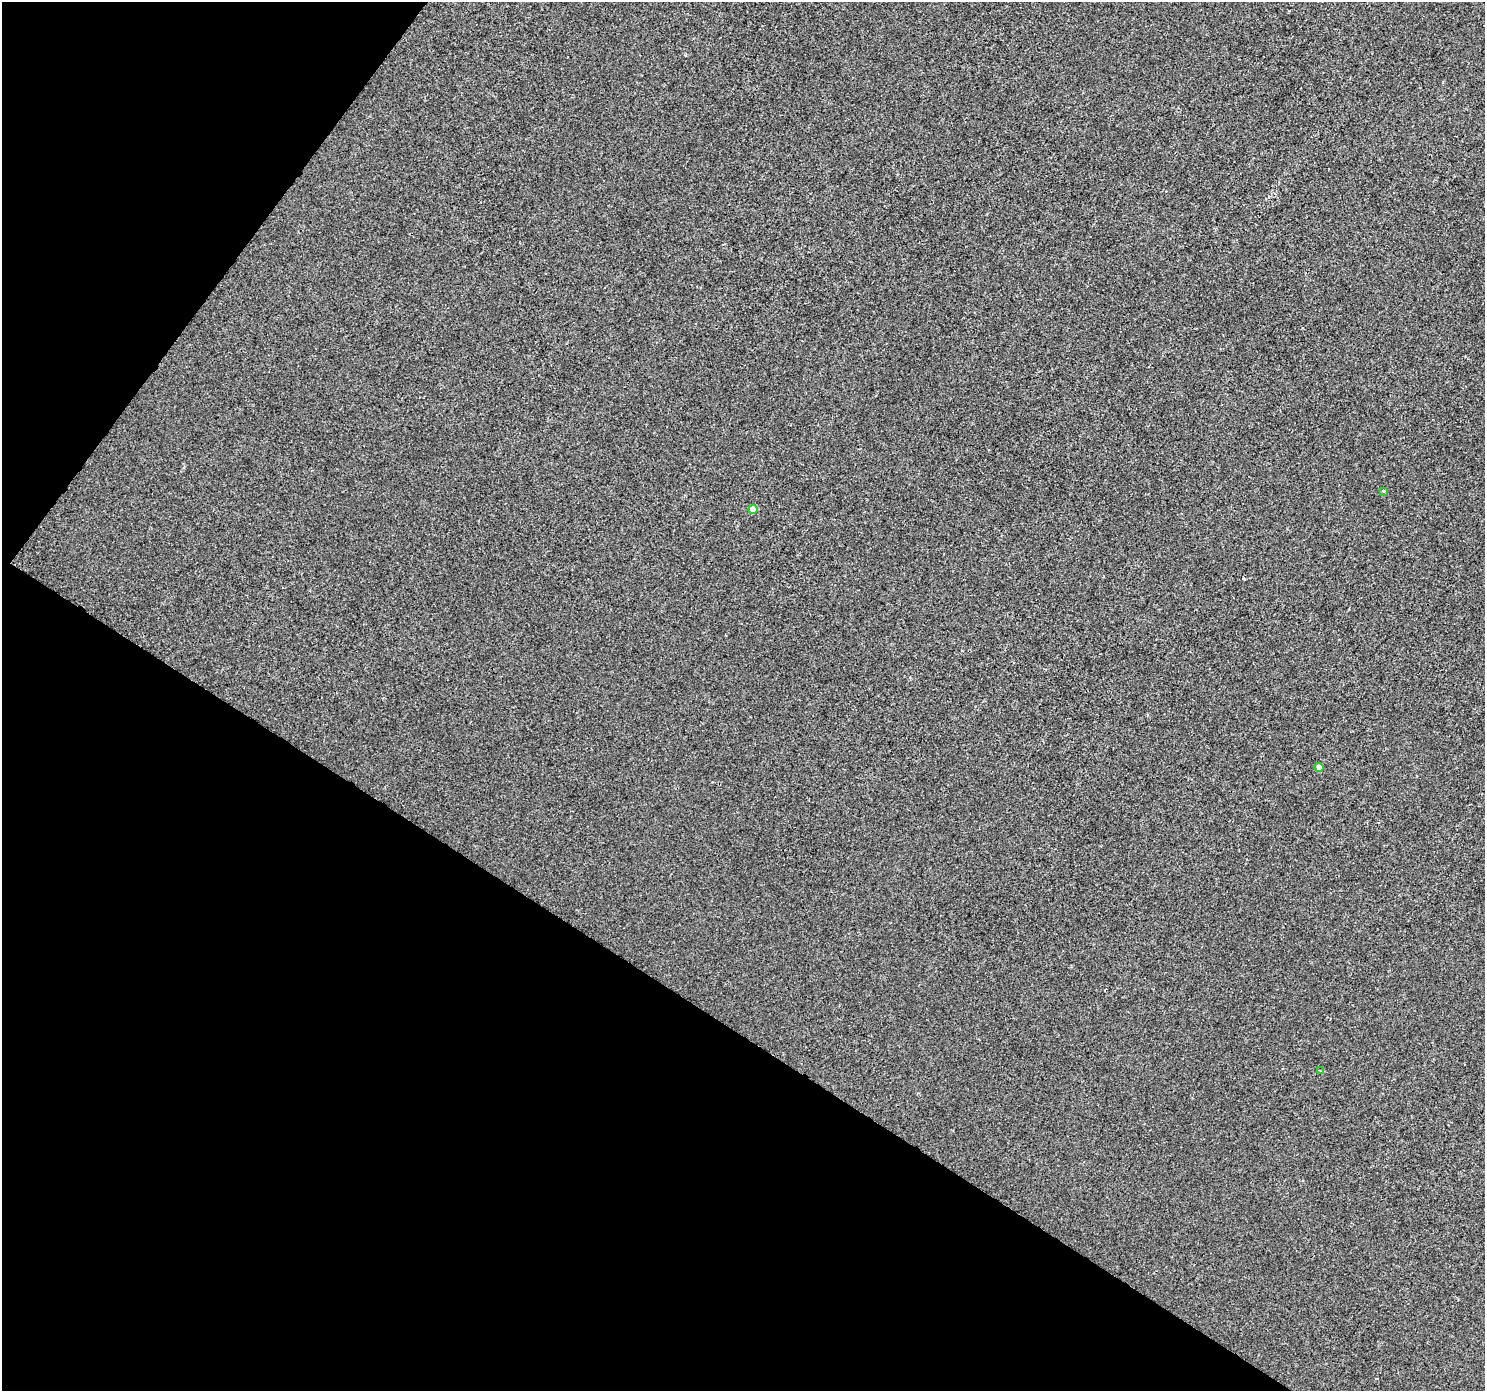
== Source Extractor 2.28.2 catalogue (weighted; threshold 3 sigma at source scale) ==
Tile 9 of 4 x 4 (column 1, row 3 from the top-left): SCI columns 6-1488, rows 1640-3028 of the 5937 x 5990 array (HDU 1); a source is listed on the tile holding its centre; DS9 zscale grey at full resolution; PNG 1487 x 1393 px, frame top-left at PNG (2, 2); each listed source drawn as its Kron ellipse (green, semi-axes under 4 px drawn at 4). Shown black and unused: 32% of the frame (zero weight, under 2 of 3 exposures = <1% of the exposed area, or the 3 px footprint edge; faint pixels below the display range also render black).
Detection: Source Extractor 2.28.2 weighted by HDU 2 'WHT'; one run over the whole footprint, this tile lists its part. Background -4.90e-04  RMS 0.0041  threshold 0.0185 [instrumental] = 3 sigma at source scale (4.5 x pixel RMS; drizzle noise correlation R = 1.50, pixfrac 1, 0.0396/0.0396 arcsec/px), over >= 5 px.
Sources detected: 4; all 4 listed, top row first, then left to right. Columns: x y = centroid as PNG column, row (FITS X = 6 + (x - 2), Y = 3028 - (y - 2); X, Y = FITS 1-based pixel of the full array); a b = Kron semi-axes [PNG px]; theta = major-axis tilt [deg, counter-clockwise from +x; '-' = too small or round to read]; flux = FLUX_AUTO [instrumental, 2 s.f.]
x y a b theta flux
1383 491 4 3 - 1.1
753 509 4 4 - 5
1319 767 4 4 - 3.2
1320 1070 4 3 - 0.46